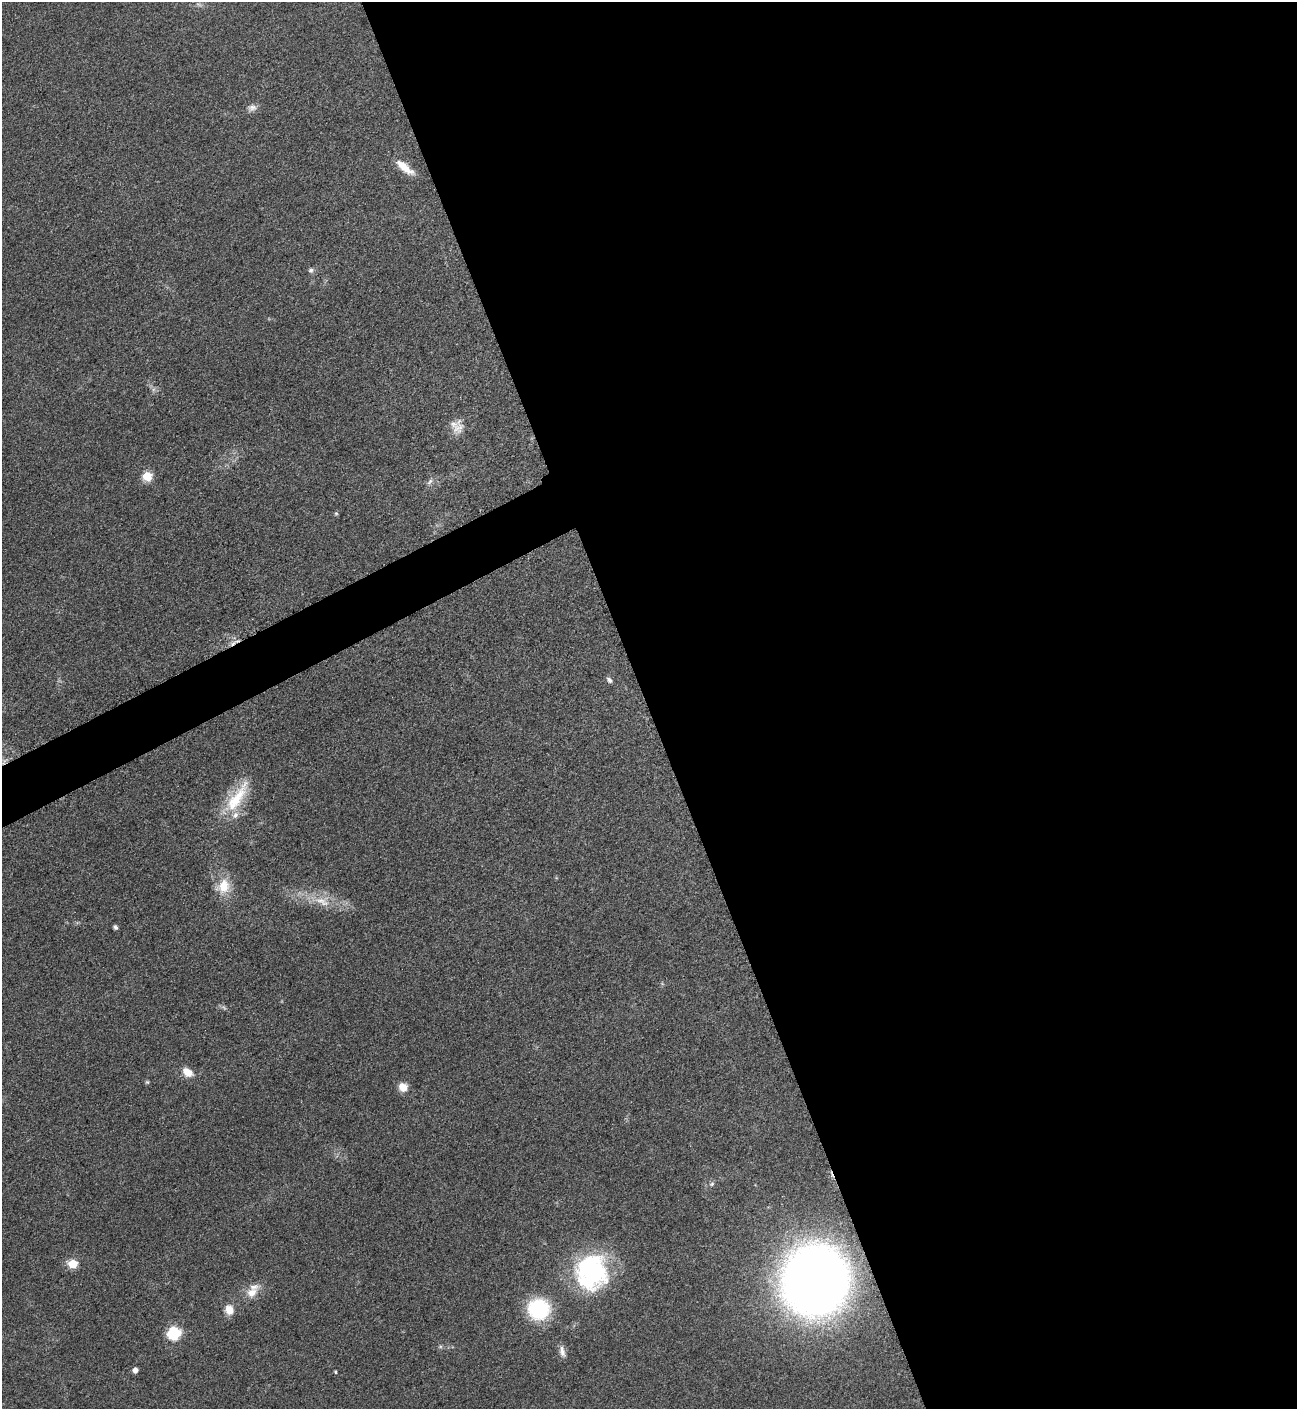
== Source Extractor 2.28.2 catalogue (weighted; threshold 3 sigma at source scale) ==
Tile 8 of 4 x 4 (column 4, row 2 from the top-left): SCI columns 4046-5340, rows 2822-4228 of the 5636 x 5647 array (HDU 1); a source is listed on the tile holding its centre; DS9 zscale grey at full resolution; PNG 1299 x 1411 px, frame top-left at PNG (2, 2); no overlay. Shown black and unused: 52% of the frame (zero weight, under 3 of 5 exposures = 1% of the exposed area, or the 3 px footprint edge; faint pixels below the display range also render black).
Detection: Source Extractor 2.28.2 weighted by HDU 2 'WHT'; one run over the whole footprint, this tile lists its part. Background 0.095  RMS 0.0068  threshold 0.0304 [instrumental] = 3 sigma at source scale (4.5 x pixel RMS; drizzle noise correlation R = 1.50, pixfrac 1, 0.05/0.05 arcsec/px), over >= 5 px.
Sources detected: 30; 1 cosmic-ray / hot-pixel residue — not listed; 2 inside a brighter listed object's ellipse — not listed separately; the other 27 listed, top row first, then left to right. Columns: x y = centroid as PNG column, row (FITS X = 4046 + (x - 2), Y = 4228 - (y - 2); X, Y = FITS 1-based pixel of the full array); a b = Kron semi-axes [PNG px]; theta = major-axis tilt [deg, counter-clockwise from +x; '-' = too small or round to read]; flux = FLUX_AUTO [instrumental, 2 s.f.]
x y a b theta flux
252 108 12 9 14 3.6
405 167 27 9 -39 11
311 270 7 6 - 1.9
458 428 23 13 71 8.4
147 476 5 5 - 31
430 482 10 5 53 2.3
336 513 5 5 - 0.87
609 680 8 5 -48 2.1
237 798 52 16 56 30
223 886 19 15 60 15
322 901 24 10 -24 12
115 927 5 4 - 1.5
187 1072 13 9 -35 8
147 1082 5 5 - 0.93
403 1087 10 9 - 7.5
712 1184 7 5 22 1.4
73 1264 6 6 - 25
591 1272 41 36 85 92
815 1281 45 43 78 930
252 1292 17 12 29 8.5
539 1309 18 17 - 60
229 1310 13 10 -73 6.9
174 1334 6 6 - 80
440 1347 6 4 19 1
562 1351 16 7 -76 4.1
135 1370 5 4 - 4.3
335 1372 3 3 - 0.87